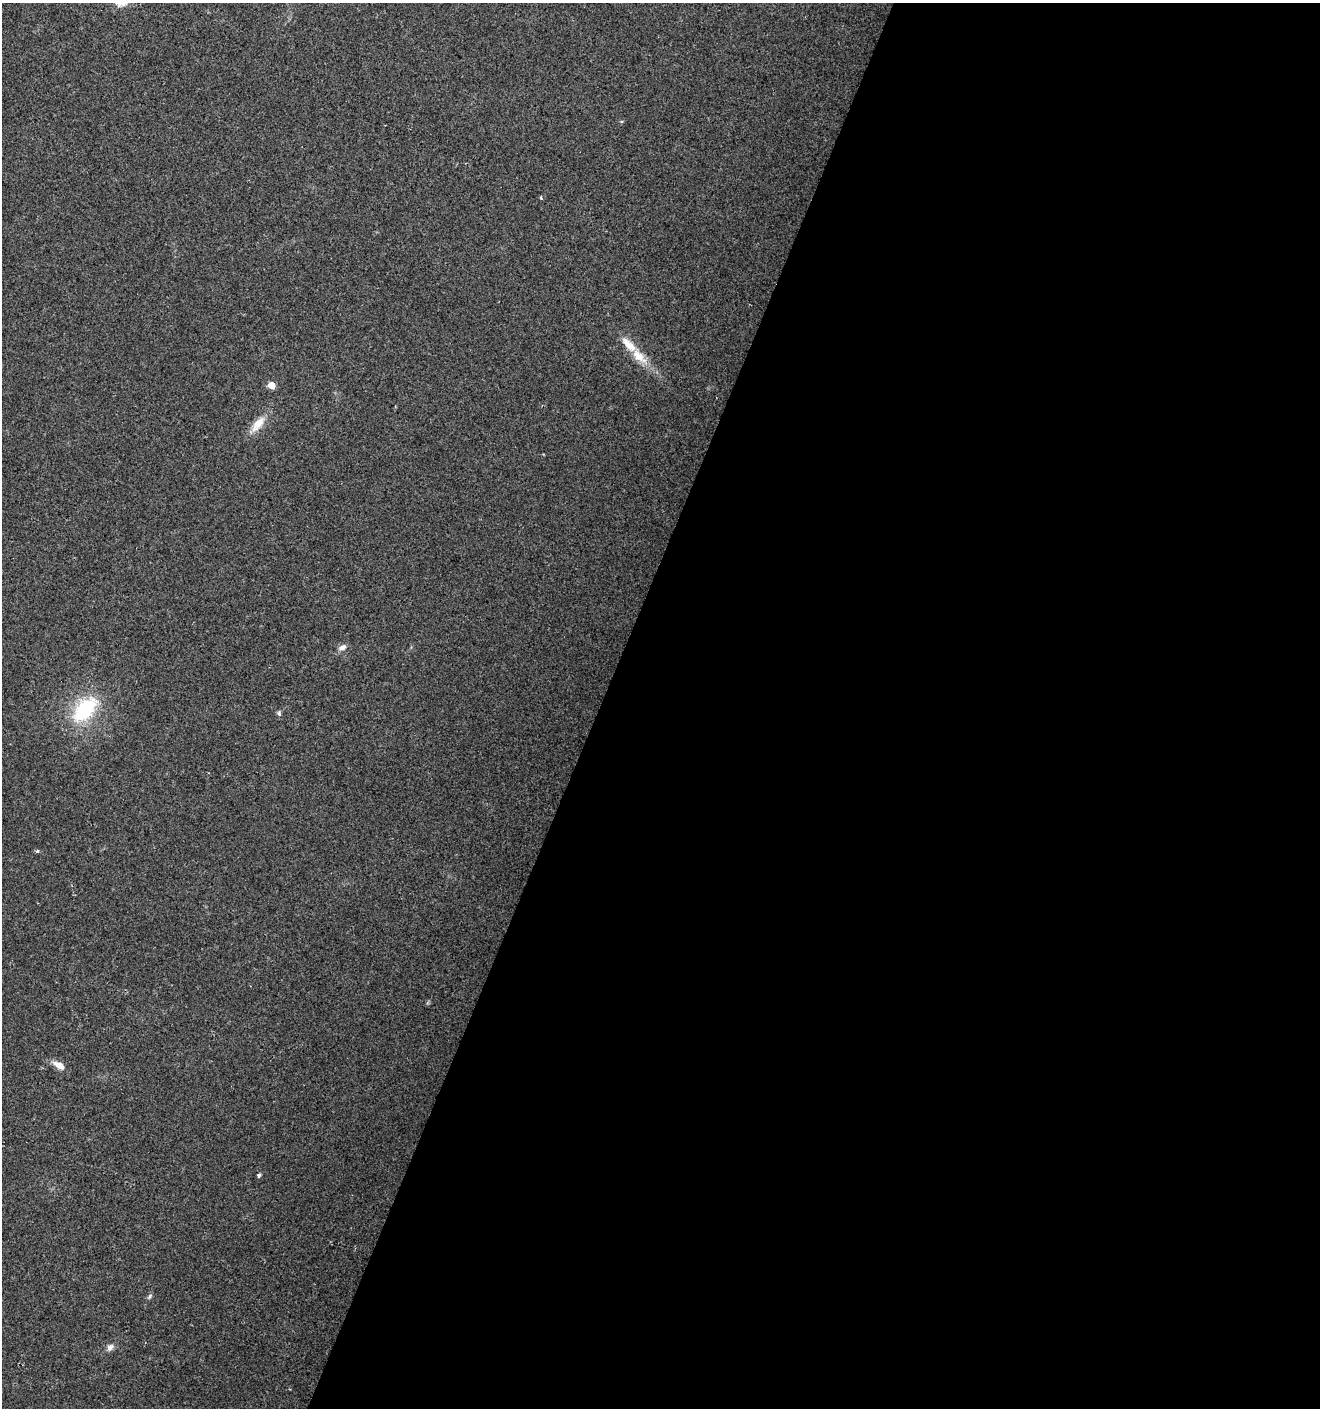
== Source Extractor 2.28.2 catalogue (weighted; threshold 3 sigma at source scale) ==
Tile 12 of 4 x 4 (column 4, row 3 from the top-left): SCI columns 4228-5545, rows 1407-2812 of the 5750 x 5630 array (HDU 1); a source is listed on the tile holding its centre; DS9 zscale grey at full resolution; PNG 1322 x 1410 px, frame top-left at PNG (2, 3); no overlay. Shown black and unused: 55% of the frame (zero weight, under 2 of 3 exposures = <1% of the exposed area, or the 3 px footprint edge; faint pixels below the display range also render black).
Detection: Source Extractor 2.28.2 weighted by HDU 2 'WHT'; one run over the whole footprint, this tile lists its part. Background 0.0782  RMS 0.0098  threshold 0.0443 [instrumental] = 3 sigma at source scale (4.5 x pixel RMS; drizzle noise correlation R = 1.50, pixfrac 1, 0.0396/0.0396 arcsec/px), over >= 5 px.
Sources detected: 13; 1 inside a brighter listed object's ellipse — not listed separately; the other 12 listed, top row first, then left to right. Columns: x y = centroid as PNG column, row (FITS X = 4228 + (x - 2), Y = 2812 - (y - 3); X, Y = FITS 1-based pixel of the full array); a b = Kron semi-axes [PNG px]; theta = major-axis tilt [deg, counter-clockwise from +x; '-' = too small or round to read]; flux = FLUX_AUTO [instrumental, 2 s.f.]
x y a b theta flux
541 198 4 3 - 1.4
639 356 27 12 -42 20
271 385 5 5 - 17
258 424 24 10 51 15
342 647 10 7 25 5
85 710 33 18 48 69
279 713 7 5 -68 1.8
37 851 4 3 - 2
59 1065 15 7 -29 9.2
259 1175 3 3 - 4.7
149 1297 7 4 59 1.8
110 1347 10 7 46 4.4